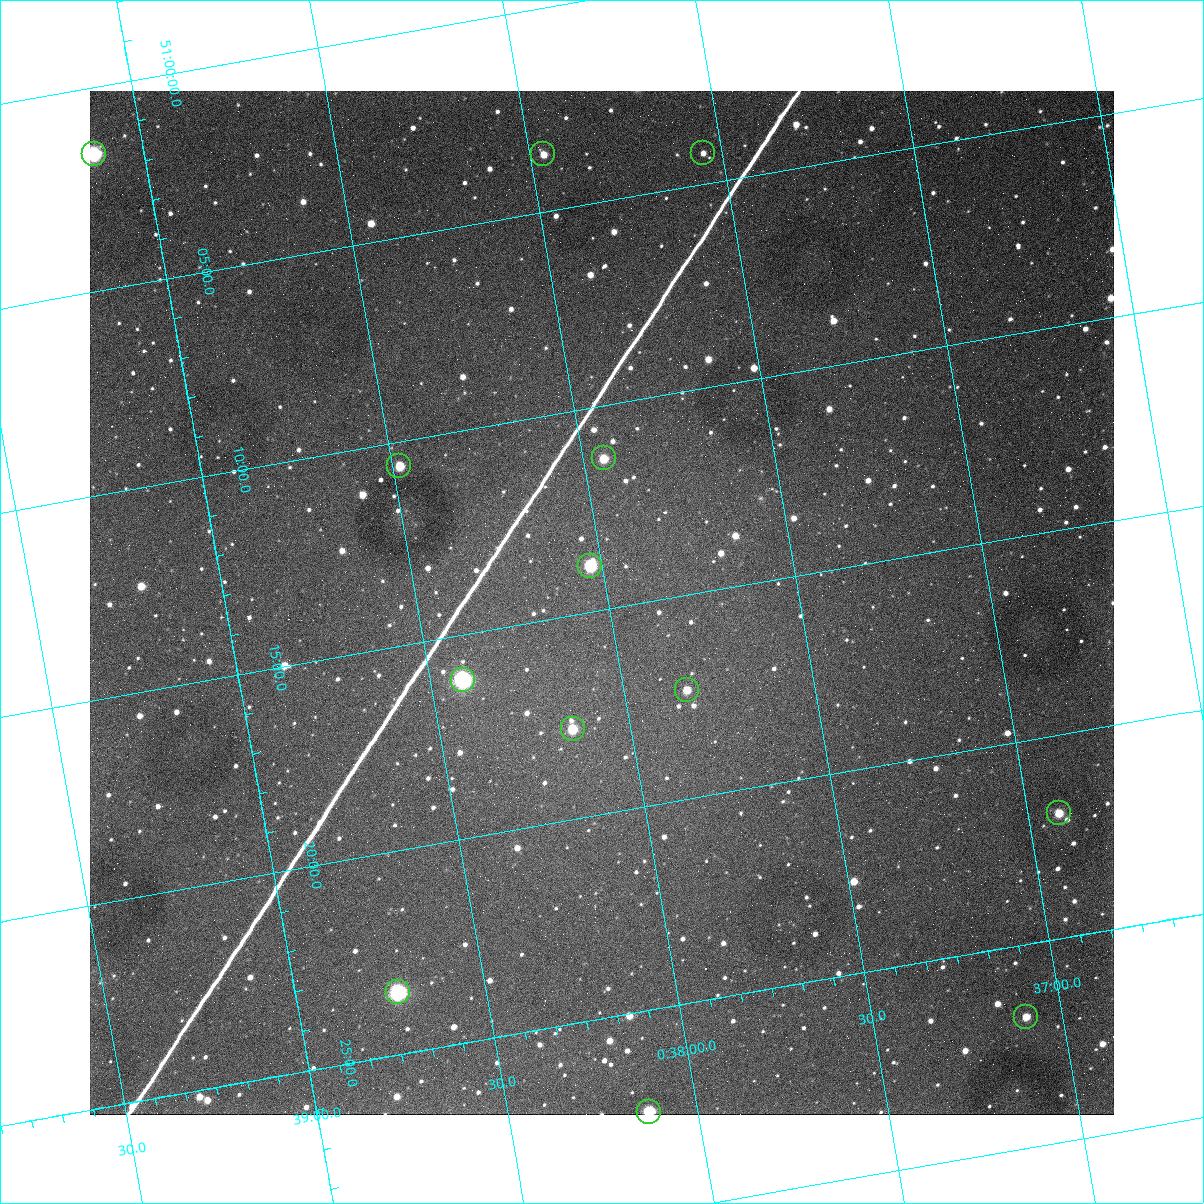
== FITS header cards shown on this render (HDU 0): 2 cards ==
NAXIS1  =                 1024
NAXIS2  =                 1024

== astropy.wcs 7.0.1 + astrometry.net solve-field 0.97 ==
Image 1024 x 1024 px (HDU 0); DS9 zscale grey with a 90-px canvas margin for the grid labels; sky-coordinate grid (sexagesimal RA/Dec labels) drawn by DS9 from the SOLVED WCS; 13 Tycho-2 reference stars matched to detected sources circled (green)
Header WCS: none
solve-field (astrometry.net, Tycho-2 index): SOLVED blind (the file carries no WCS)
Solved WCS: RA---TAN-SIP/DEC--TAN-SIP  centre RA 00:38:01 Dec +51:15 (9.50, +51.25 deg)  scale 1.49 arcsec/px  FOV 25.5' x 25.5'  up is -170 deg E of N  parity flipped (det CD > 0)
(file carries no celestial WCS; the grid is the blind solution)
Tycho-2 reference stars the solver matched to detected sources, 13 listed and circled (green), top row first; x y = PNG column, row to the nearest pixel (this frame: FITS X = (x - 90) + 1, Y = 1024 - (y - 91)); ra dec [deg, ICRS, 3 dp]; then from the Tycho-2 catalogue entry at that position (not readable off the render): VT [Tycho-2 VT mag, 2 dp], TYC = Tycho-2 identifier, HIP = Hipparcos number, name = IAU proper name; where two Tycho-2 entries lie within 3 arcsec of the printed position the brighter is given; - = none
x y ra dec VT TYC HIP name
703 153 9.387 +51.071 12.13 3261-1406-1 - -
94 154 9.782 +51.027 8.42 3261-1502-1 3080 -
543 154 9.491 +51.060 11.35 3261-890-1 - -
604 458 9.486 +51.188 10.87 3261-2086-1 - -
399 466 9.620 +51.177 10.71 3261-2090-1 - -
590 566 9.507 +51.231 9.24 3261-2068-1 - -
463 680 9.604 +51.268 7.70 3261-1879-1 3018 -
687 690 9.459 +51.289 11.04 3261-1703-1 - -
573 729 9.538 +51.296 10.24 3261-1493-1 - -
1059 813 9.229 +51.365 11.03 3261-2198-1 - -
398 992 9.683 +51.391 7.88 3261-1837-1 - -
1026 1017 9.274 +51.446 10.91 3261-1253-1 - -
649 1112 9.532 +51.458 9.03 3261-1423-1 - -